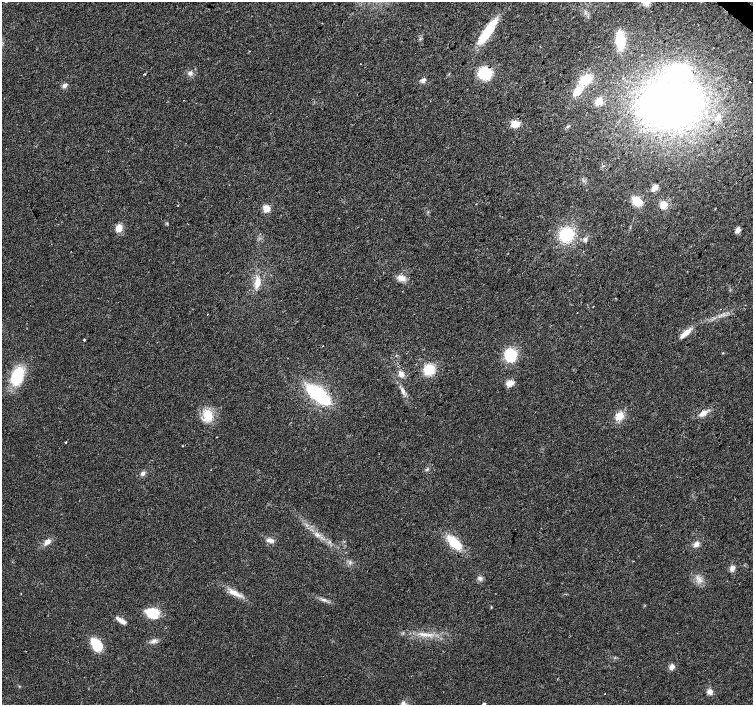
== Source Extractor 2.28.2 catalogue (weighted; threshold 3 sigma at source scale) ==
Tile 10 of 4 x 4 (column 2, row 3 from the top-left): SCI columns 1507-3008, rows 1642-3047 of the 6013 x 6028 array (HDU 1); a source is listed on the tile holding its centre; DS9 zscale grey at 2 x 2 block average (1 PNG px = mean of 2 x 2 image px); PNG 755 x 707 px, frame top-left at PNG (2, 2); no overlay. Shown black and unused: <1% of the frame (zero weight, under 2 of 3 exposures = <1% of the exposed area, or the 3 px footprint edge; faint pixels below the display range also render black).
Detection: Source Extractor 2.28.2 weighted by HDU 2 'WHT'; one run over the whole footprint, this tile lists its part. Background 0.0219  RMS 0.0061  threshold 0.0273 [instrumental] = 3 sigma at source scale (4.5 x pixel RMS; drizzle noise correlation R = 1.50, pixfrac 1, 0.0396/0.0396 arcsec/px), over >= 5 px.
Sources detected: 69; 1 inside a brighter object's white glare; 1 cosmic-ray / hot-pixel residue — not listed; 2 inside a brighter listed object's ellipse — not listed separately; the other 65 listed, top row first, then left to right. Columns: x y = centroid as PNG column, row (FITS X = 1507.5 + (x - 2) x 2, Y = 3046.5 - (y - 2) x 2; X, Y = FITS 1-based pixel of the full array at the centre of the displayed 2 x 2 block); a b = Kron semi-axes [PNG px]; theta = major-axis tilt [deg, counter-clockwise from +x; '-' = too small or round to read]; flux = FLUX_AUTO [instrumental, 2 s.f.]
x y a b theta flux
646 2 12 8 -47 13
698 25 2 2 - 1.1
487 32 27 7 54 60
620 40 11 6 -85 59
190 73 5 5 - 4.1
485 73 10 10 - 55
144 74 3 2 - 1
423 80 7 5 46 4.3
585 80 11 6 37 39
750 82 2 2 - 4.4
65 85 6 5 - 4.4
577 91 9 6 44 21
599 101 8 7 - 11
673 102 61 47 8 560
515 124 6 5 - 23
655 188 6 4 40 13
637 201 9 7 -39 25
663 205 6 6 - 15
178 206 2 2 - 0.62
266 208 7 6 - 13
119 228 6 5 - 16
738 230 4 4 - 11
566 235 13 11 46 66
585 239 6 4 38 3.2
401 278 9 6 -22 12
258 283 14 7 77 16
207 314 2 2 - 2.7
685 333 15 5 40 14
84 340 2 2 - 1.5
723 353 3 2 - 0.79
510 355 10 10 - 56
429 369 10 9 - 34
401 374 7 6 - 7.3
17 376 19 12 70 63
510 383 9 6 16 9.9
403 391 9 4 -60 6.2
318 394 24 9 -38 110
703 413 9 5 29 11
208 415 16 11 -80 26
619 416 10 7 47 17
217 437 2 2 - 0.72
65 442 2 2 - 1.8
183 446 2 2 - 0.98
143 473 6 5 - 4.7
317 534 4 4 - 3
270 540 9 5 -7 6.6
47 542 9 6 30 7.9
454 542 16 8 -44 42
696 544 7 5 31 6.2
350 562 4 2 - 1.5
732 568 7 6 - 5.7
480 578 6 5 - 4
699 579 7 2 -45 3.7
234 593 15 6 -25 13
324 600 6 3 -1 2.8
152 613 12 9 -20 39
120 620 14 4 -38 7.7
425 635 8 4 -15 6.7
154 641 5 4 - 4
96 644 15 9 -55 35
672 667 6 5 - 7.3
19 686 3 2 - 0.81
710 692 7 6 - 6.6
403 703 6 5 - 3.7
484 704 3 3 - 5.3
Isophote crosses this tile's border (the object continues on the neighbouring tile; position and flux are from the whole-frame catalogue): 2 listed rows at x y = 646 2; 484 704